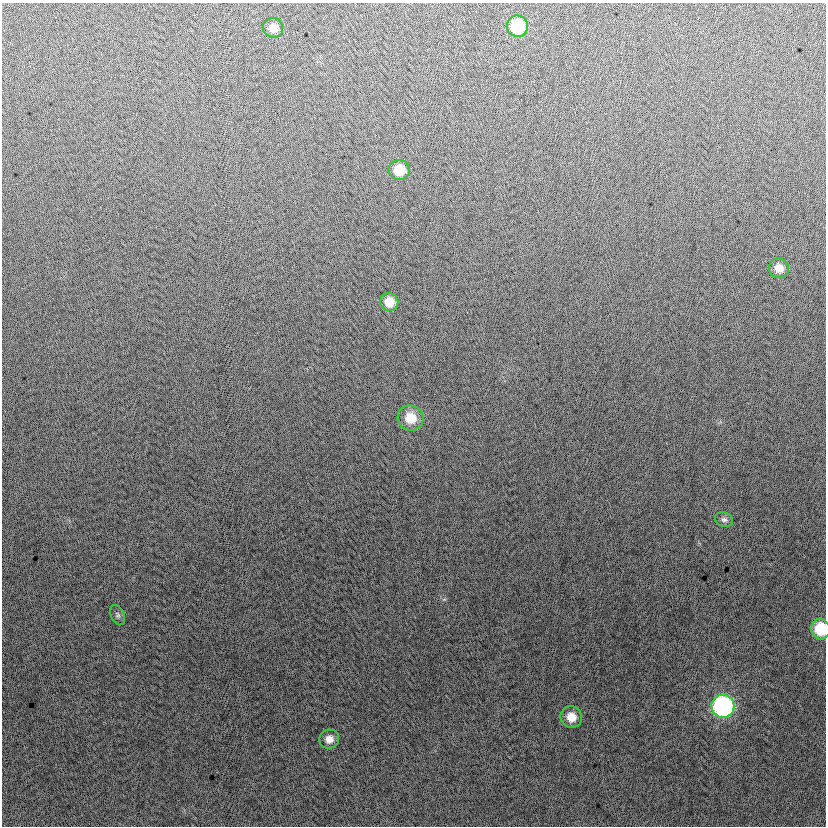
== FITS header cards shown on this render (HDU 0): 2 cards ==
NAXIS1  =                  824
NAXIS2  =                  824

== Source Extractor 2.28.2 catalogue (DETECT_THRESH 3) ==
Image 824 x 824 px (HDU 0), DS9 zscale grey, 1 PNG px = 1 image px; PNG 828 x 828 px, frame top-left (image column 1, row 824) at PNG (2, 3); each listed source drawn as its Kron ellipse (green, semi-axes under 4 px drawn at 4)
Background 2.17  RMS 13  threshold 38.3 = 3 sigma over >= 5 px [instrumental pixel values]
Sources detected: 12; all 12 listed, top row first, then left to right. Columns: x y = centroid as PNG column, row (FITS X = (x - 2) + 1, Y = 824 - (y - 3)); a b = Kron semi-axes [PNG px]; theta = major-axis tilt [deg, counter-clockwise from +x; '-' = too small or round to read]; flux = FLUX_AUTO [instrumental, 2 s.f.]
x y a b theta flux
517 26 10 10 - 39000
273 28 10 9 - 7900
399 170 10 10 - 17000
779 268 10 9 - 8400
389 302 9 9 - 12000
410 418 13 12 - 17000
724 519 9 7 -22 3000
118 615 11 6 -66 2500
820 629 10 9 - 33000
723 706 11 11 - 180000
571 717 11 10 - 13000
329 739 10 9 - 7400
At the frame edge (FLAGS 8, measured only in part): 1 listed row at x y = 820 629